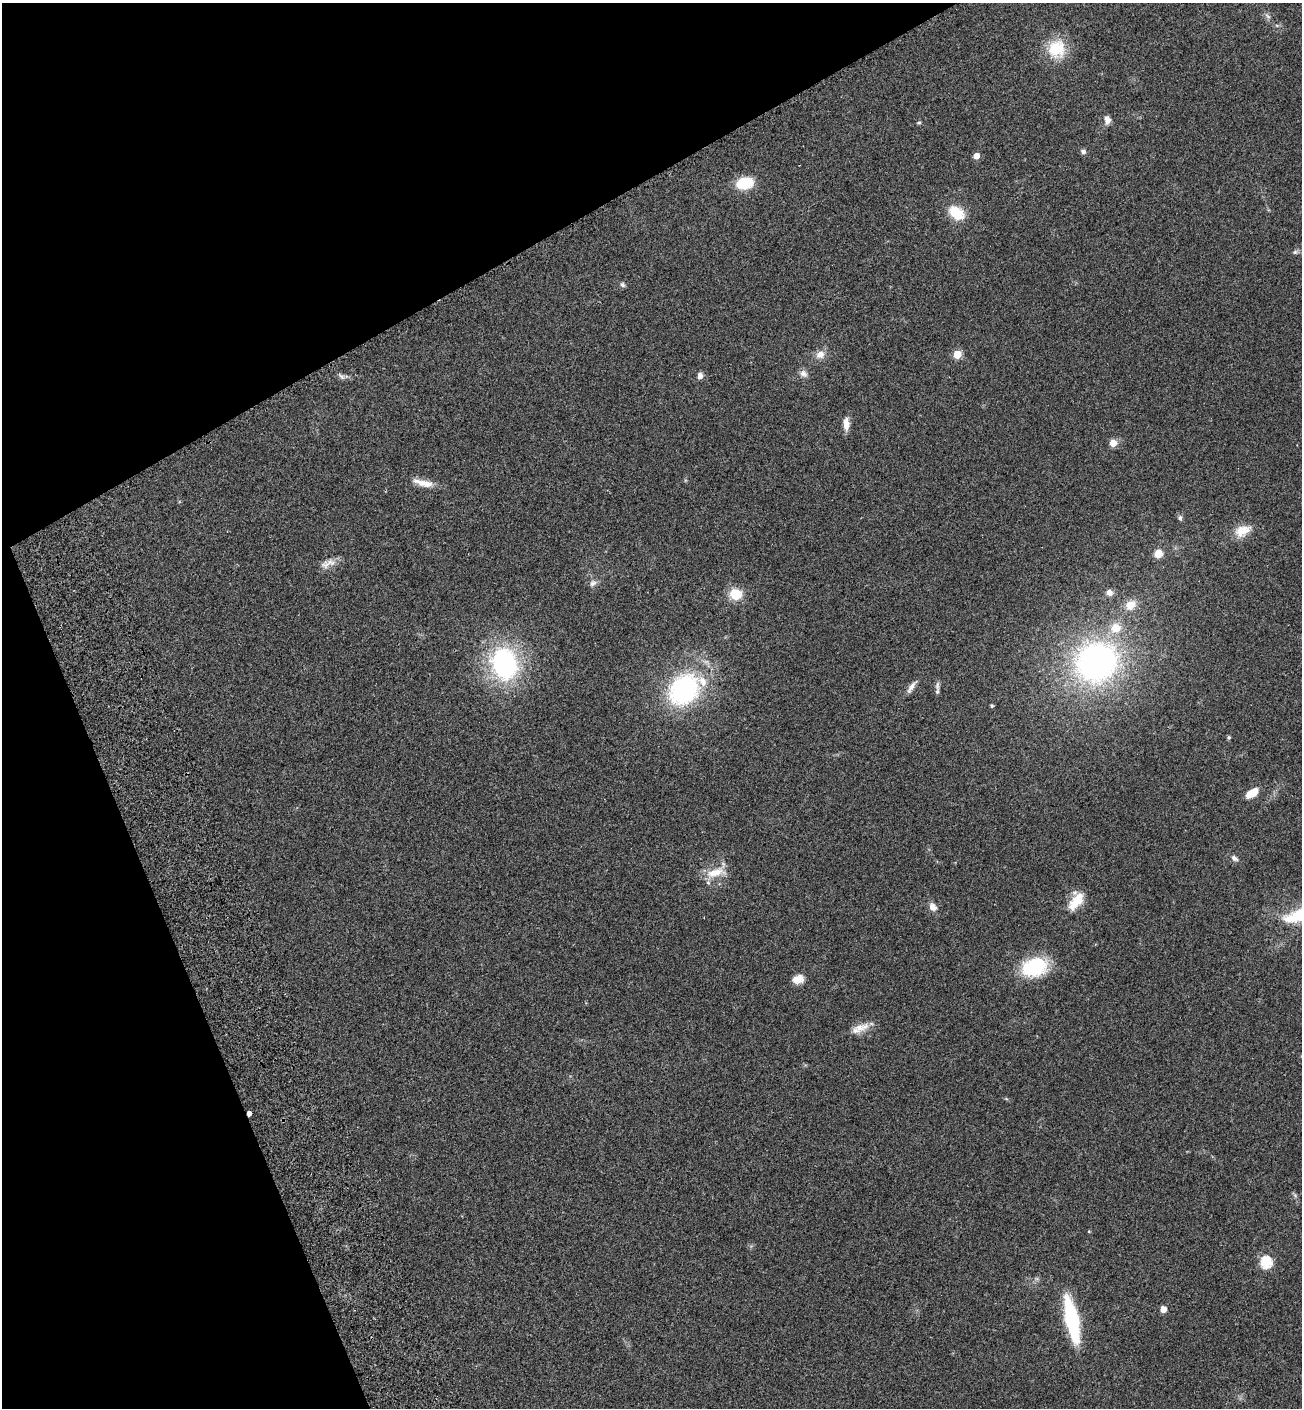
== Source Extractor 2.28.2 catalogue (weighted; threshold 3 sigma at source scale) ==
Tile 5 of 4 x 4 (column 1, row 2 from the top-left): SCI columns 391-1690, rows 2895-4300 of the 5853 x 5823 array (HDU 1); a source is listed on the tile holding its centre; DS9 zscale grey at full resolution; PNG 1304 x 1410 px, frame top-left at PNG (2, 3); no overlay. Shown black and unused: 23% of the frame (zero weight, under 2 of 3 exposures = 7% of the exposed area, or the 3 px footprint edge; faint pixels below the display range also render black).
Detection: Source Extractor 2.28.2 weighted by HDU 2 'WHT'; one run over the whole footprint, this tile lists its part. Background 0.05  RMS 0.0075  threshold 0.0338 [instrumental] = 3 sigma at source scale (4.5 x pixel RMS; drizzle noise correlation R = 1.50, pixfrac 1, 0.05/0.05 arcsec/px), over >= 5 px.
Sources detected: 53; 4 inside a brighter listed object's ellipse — not listed separately; the other 49 listed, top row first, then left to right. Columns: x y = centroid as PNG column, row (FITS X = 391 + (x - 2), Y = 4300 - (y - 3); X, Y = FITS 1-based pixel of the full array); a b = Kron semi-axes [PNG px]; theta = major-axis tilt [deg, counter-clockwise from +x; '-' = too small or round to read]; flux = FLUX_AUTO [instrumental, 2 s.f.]
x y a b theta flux
1268 16 11 6 -55 2.2
1057 49 24 22 79 25
1107 120 10 7 -86 4.6
919 123 6 4 19 0.93
1083 151 6 6 - 2.3
976 156 5 4 - 8.3
745 183 18 12 13 22
956 213 17 12 -38 20
1295 252 8 6 16 1.7
622 285 8 6 -45 1.6
820 354 13 10 24 5.9
957 354 5 5 - 30
803 373 12 9 -38 3.6
341 376 12 7 -35 2.5
700 376 9 7 72 3.2
846 424 15 7 -90 6.7
1113 443 5 5 - 11
423 483 28 8 -13 9.2
1180 518 8 6 -74 1.8
1243 531 24 14 26 12
1158 554 7 6 - 12
328 563 22 10 23 6.6
593 583 11 8 44 3.2
1109 593 8 7 - 4.1
736 594 15 13 -2 14
1130 605 14 11 39 9.8
1096 662 42 38 25 240
504 664 30 23 -73 120
937 685 13 5 -90 2.3
912 687 21 6 55 4.3
684 690 31 25 48 120
992 706 4 4 - 0.93
1229 737 6 5 - 1
1251 793 12 6 33 14
1234 858 10 7 -29 2.8
715 873 29 12 15 14
1076 901 25 12 52 15
933 907 11 9 -58 4.9
1299 915 46 17 20 36
1035 967 26 18 16 50
798 979 14 10 16 6.8
861 1027 24 11 17 9.2
249 1113 4 3 - 11
1295 1195 8 4 -46 1.3
1089 1231 4 4 - 0.66
1266 1262 6 5 - 80
1037 1279 7 4 -18 1.2
1163 1309 5 4 - 10
1072 1320 31 9 -78 100
Overlapping masked pixels (flux is a lower limit): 1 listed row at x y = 249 1113
Isophote crosses this tile's border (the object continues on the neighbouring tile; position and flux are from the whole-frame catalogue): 1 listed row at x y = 1299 915